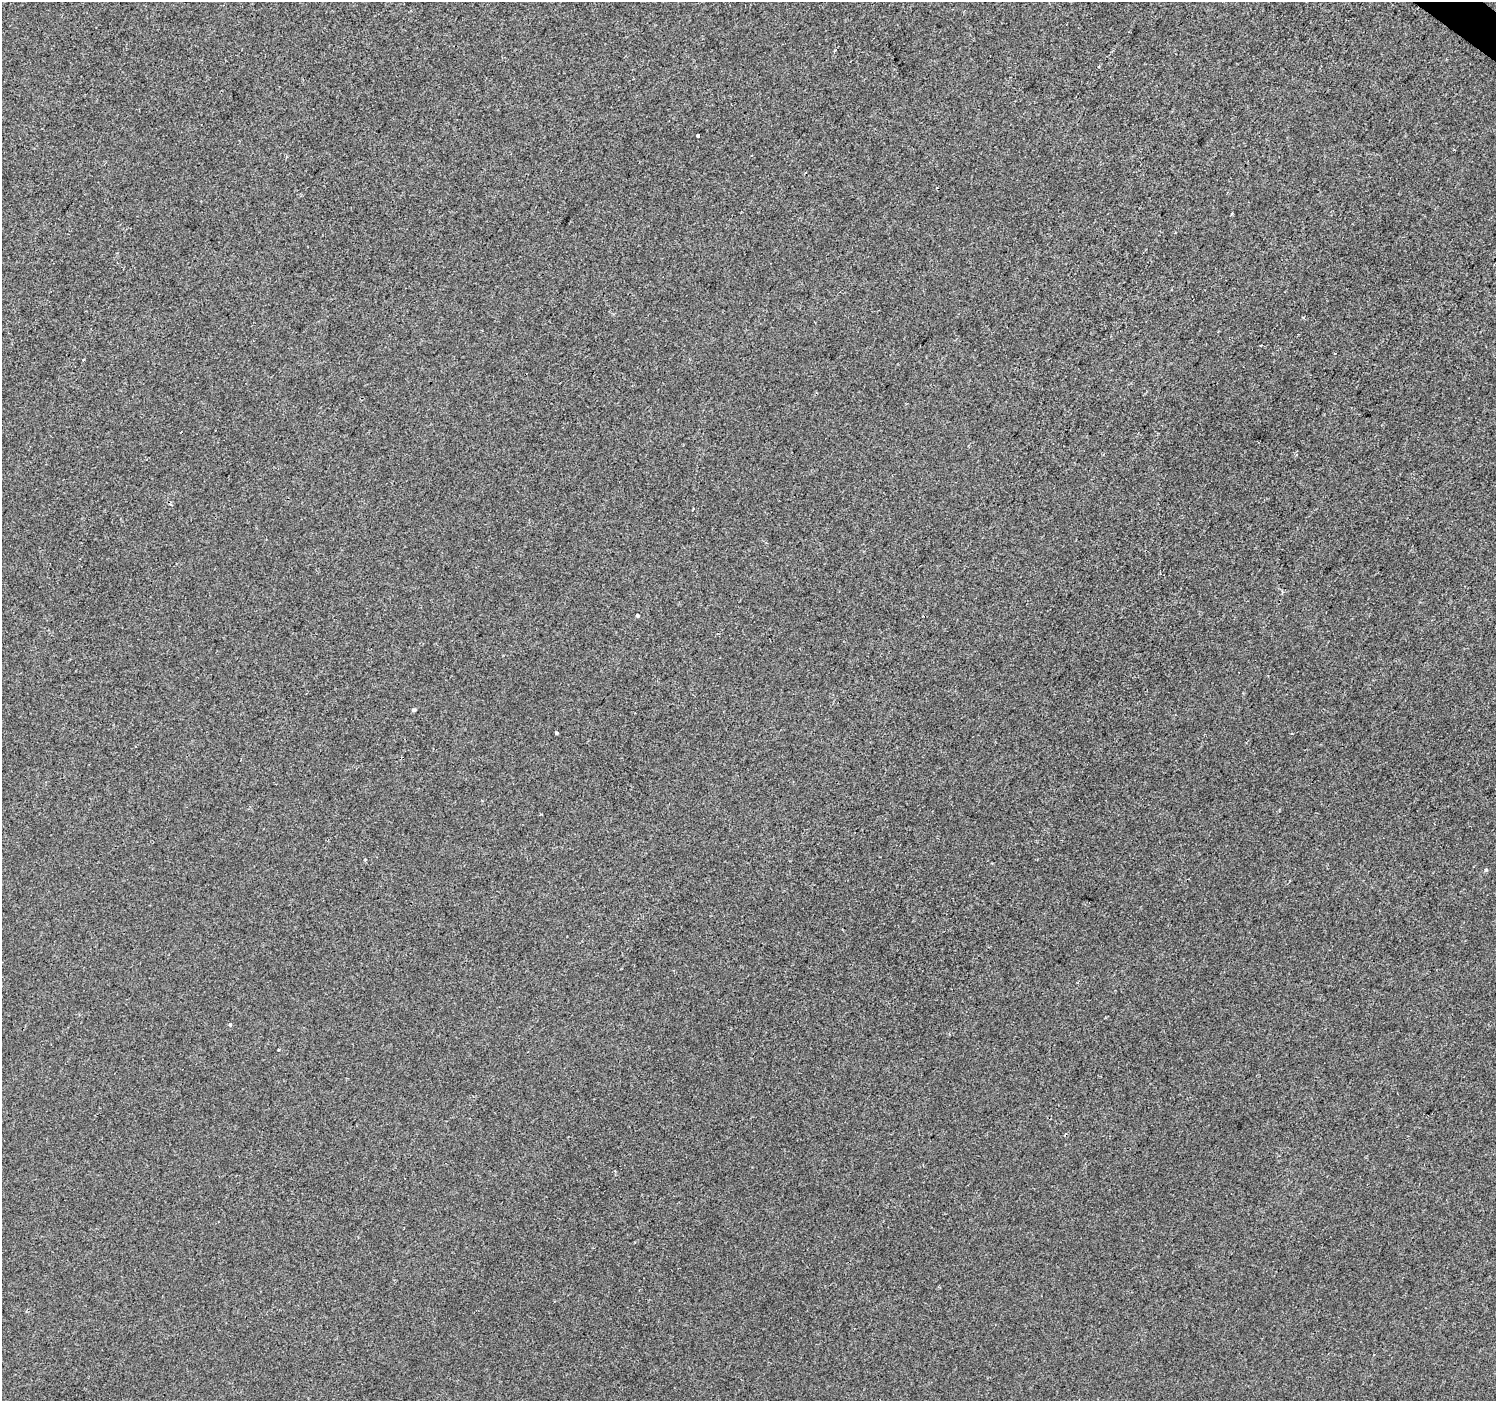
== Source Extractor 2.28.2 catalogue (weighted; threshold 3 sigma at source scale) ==
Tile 10 of 4 x 4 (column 2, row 3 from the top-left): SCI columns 1501-2994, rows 1643-3041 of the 5982 x 6017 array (HDU 1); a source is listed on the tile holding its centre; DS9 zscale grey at full resolution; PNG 1498 x 1403 px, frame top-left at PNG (2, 2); no overlay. Shown black and unused: <1% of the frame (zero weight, under 2 of 3 exposures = <1% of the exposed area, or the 3 px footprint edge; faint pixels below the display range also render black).
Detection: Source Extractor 2.28.2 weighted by HDU 2 'WHT'; one run over the whole footprint, this tile lists its part. Background -7.52e-04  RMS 0.0042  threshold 0.0187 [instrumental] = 3 sigma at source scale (4.5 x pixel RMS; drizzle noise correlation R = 1.50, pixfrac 1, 0.0396/0.0396 arcsec/px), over >= 5 px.
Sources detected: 11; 2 cosmic-ray / hot-pixel residue — not listed; the other 9 listed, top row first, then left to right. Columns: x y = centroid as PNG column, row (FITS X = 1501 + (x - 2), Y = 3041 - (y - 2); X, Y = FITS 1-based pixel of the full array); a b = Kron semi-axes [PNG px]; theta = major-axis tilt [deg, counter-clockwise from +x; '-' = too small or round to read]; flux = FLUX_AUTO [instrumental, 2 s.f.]
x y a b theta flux
698 136 3 3 - 6.5
1232 214 3 2 - 0.6
1261 345 3 2 - 0.37
1335 353 3 2 - 0.44
637 615 3 3 - 1.9
414 710 4 4 - 0.79
556 733 3 3 - 3.9
1486 869 5 4 - 0.64
230 1024 4 4 - 0.8